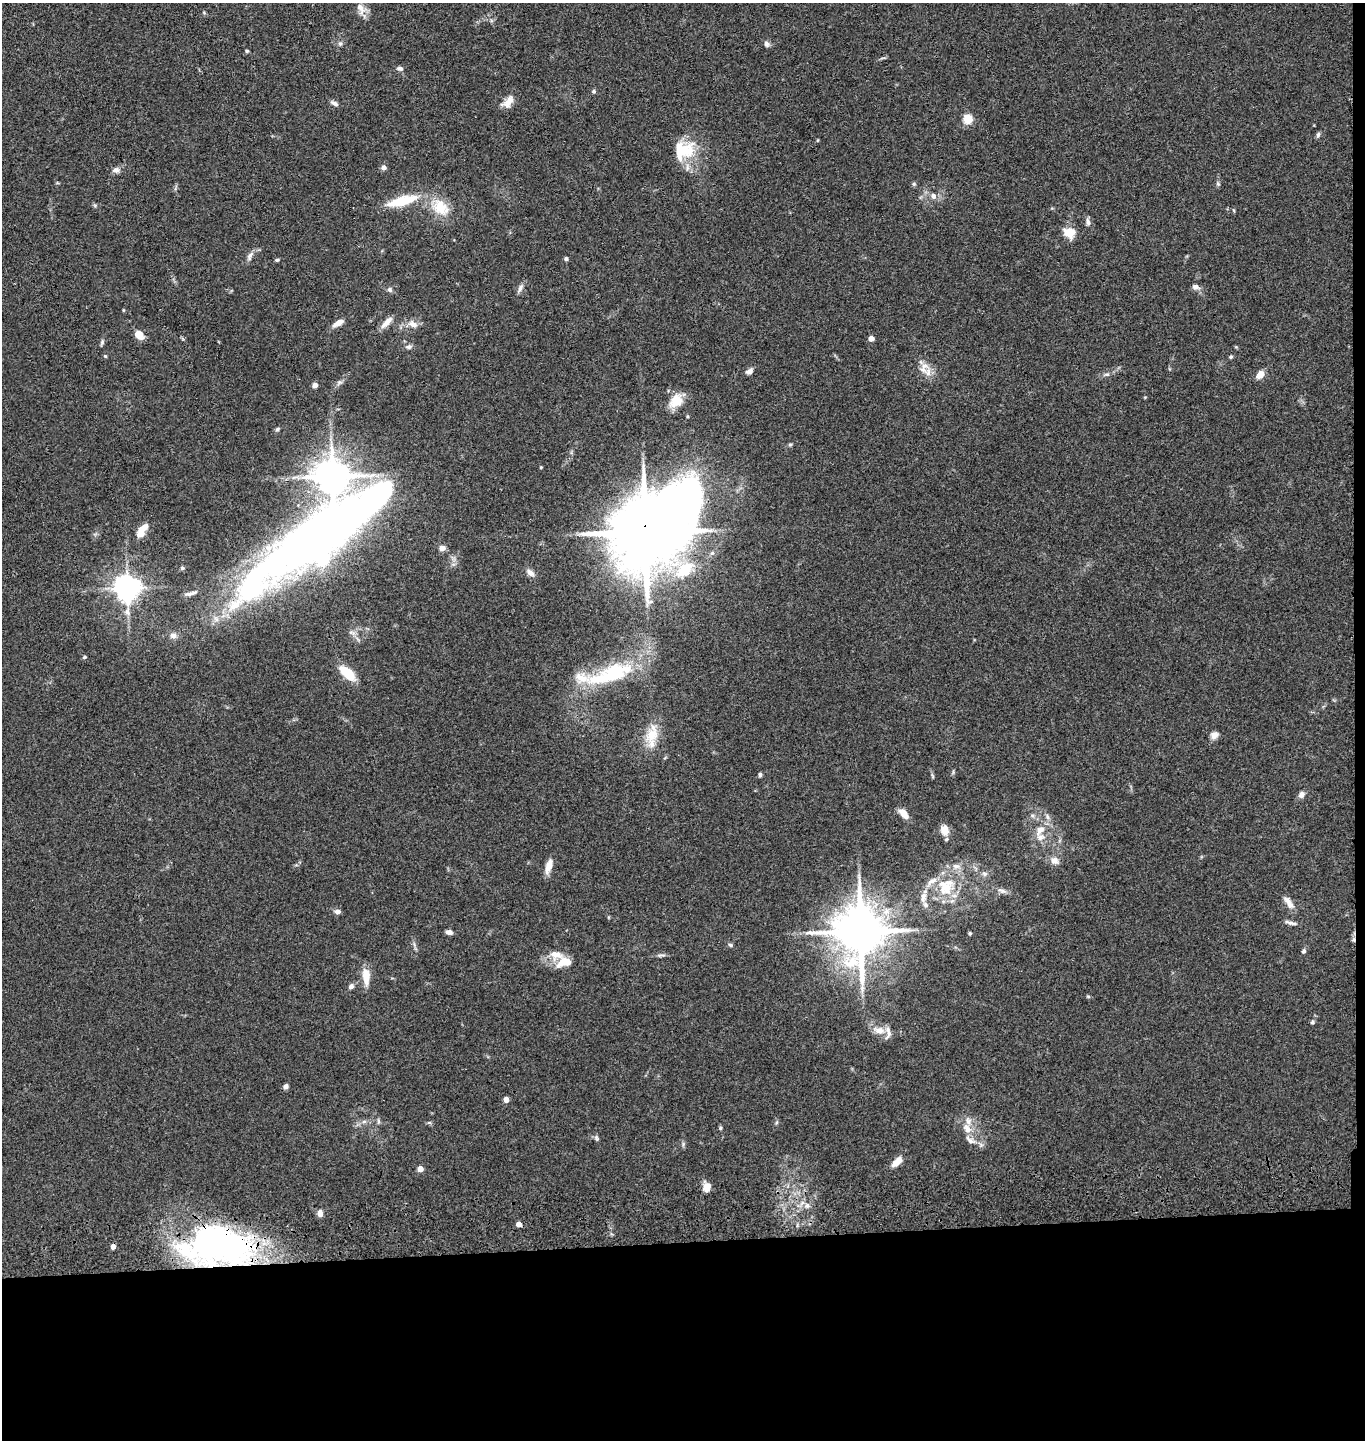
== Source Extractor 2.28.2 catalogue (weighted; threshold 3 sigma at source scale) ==
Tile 9 of 3 x 3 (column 3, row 3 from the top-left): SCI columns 2871-4233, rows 117-1554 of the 4367 x 4546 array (HDU 1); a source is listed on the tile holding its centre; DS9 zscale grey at full resolution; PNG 1367 x 1442 px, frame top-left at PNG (2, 3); no overlay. Shown black and unused: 14% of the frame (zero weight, under 3 of 4 exposures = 6% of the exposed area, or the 3 px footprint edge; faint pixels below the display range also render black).
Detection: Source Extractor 2.28.2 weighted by HDU 2 'WHT'; one run over the whole footprint, this tile lists its part. Background 0.0845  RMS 0.0061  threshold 0.0274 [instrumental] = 3 sigma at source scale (4.5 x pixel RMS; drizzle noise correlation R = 1.50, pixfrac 1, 0.05/0.05 arcsec/px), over >= 5 px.
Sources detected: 121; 1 inside a brighter object's white glare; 1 cosmic-ray / hot-pixel residue — not listed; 11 inside a brighter listed object's ellipse — not listed separately; the other 108 listed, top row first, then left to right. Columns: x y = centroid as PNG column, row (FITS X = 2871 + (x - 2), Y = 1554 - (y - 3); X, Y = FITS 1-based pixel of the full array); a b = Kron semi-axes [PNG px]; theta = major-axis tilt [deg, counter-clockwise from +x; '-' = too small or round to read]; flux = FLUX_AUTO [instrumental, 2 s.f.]
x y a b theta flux
361 8 18 9 -70 5
204 13 6 4 -20 0.66
340 44 6 5 - 1.3
766 44 8 6 -75 1.9
247 51 5 4 - 0.75
400 69 8 5 -7 2
594 91 5 5 - 1.1
508 102 18 9 46 5.5
334 103 11 5 -28 1.9
968 119 5 5 - 35
1318 134 7 5 83 1.3
686 151 29 22 47 21
384 167 6 5 - 2.4
116 170 9 7 7 2.5
914 184 5 5 - 0.91
1218 184 7 5 -68 1
933 196 7 7 - 2.7
402 201 30 9 15 24
440 207 26 18 -39 16
1088 222 10 6 -82 2
1069 233 11 9 -20 11
250 256 14 6 63 2.7
566 259 4 4 - 1.3
277 260 5 4 - 1
1195 287 7 6 - 2.9
520 288 11 6 62 2.2
390 290 7 6 - 1.5
123 310 5 3 - 0.53
387 322 19 7 45 4.6
338 323 13 6 29 4.7
413 324 14 8 -23 4.5
139 335 8 6 -45 9
871 339 4 4 - 5.2
102 342 8 5 65 1.2
409 347 8 6 12 1.9
105 356 4 4 - 0.73
1231 357 5 4 - 0.89
923 370 13 9 -38 5.6
750 371 8 6 33 2.5
1107 374 7 5 -6 1.2
1260 375 9 7 42 5.2
315 385 6 5 - 2
676 401 18 15 40 12
277 429 6 5 - 0.96
790 445 5 5 - 0.82
541 467 4 3 - 0.63
332 477 9 9 - 1600
141 529 16 7 37 6.4
646 532 32 20 42 6400
321 535 156 38 37 670
442 548 6 6 - 3.5
182 568 5 4 - 1
684 570 20 12 42 21
530 573 12 7 -42 2.9
127 588 7 7 - 680
191 593 17 4 16 2.6
352 633 11 5 -12 1.9
173 635 9 7 -14 2.6
84 657 5 4 - 1.1
347 673 20 9 -42 14
611 674 72 22 19 51
652 735 22 16 69 13
1214 735 10 8 32 3
760 774 5 4 - 1.2
1301 794 7 6 - 3.2
903 814 12 7 -48 6.1
1047 817 8 6 -70 1.8
944 830 10 8 -74 7
1040 830 15 9 47 6.2
1054 861 12 10 -41 3.9
548 866 18 7 72 5.5
956 866 10 8 -5 3.4
984 874 8 6 -1 1.8
946 889 23 18 35 19
1002 891 12 5 -17 2.4
923 897 16 7 83 4.1
1289 903 20 7 -58 4.7
337 911 6 5 - 2.4
1290 923 17 4 -13 2.2
449 932 6 5 - 2.8
860 932 14 13 - 3300
970 933 5 4 - 0.73
730 945 6 4 -23 1
1304 951 6 5 - 1.3
556 954 19 13 -12 8
661 955 16 3 4 1.6
366 976 20 8 -85 8.6
351 986 6 5 - 2.2
1088 996 6 4 -1 0.7
1312 1022 5 4 - 1
879 1030 16 9 -3 5.8
285 1086 6 5 - 2
506 1100 4 4 - 5.3
378 1121 7 4 -71 0.96
364 1122 7 4 2 1.4
429 1122 6 4 -19 0.83
777 1122 6 4 70 0.82
720 1128 5 4 - 0.8
967 1129 13 9 -58 6
596 1138 9 4 -72 1.2
897 1162 14 7 44 5.6
420 1169 4 4 - 6
707 1187 10 7 -88 5.9
807 1206 7 6 - 2.2
320 1213 7 5 -83 3.7
519 1224 5 4 - 3.7
113 1246 4 4 - 4
218 1246 76 39 -3 220
Overlapping masked pixels (flux is a lower limit): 3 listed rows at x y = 646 532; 860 932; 218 1246